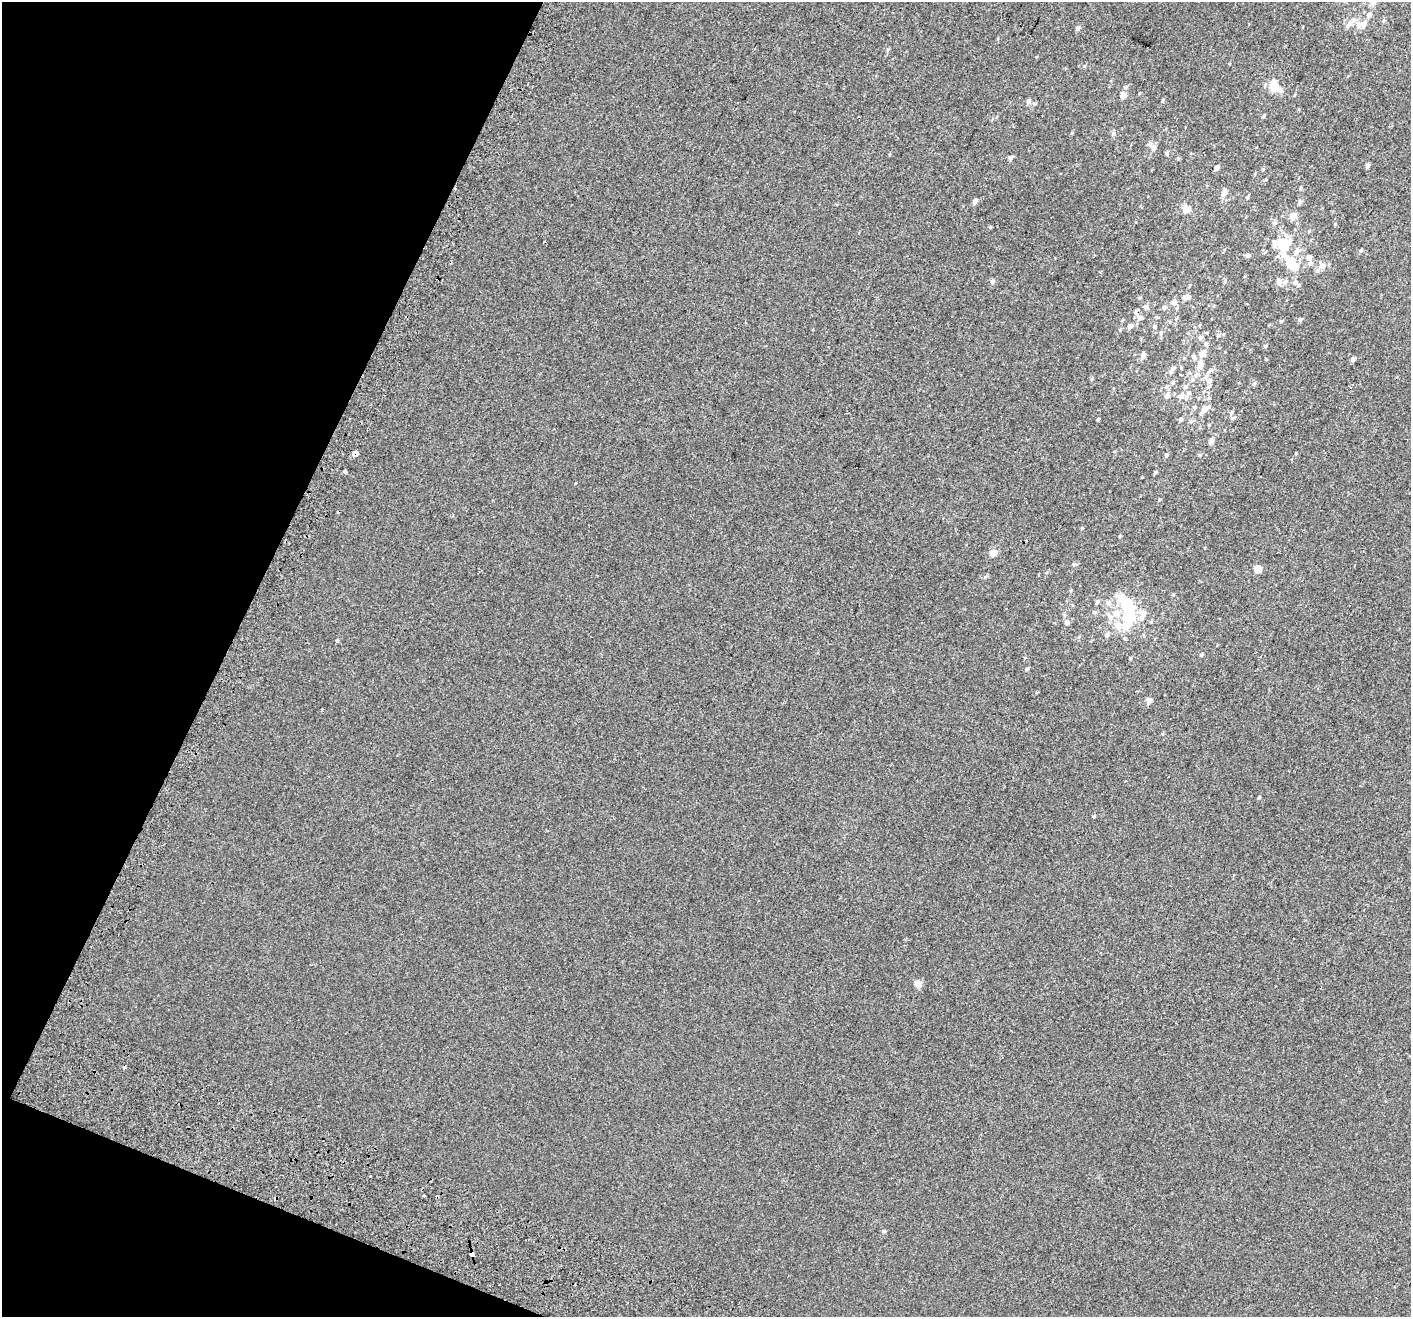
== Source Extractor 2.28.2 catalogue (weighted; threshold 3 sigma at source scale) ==
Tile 9 of 4 x 4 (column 1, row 3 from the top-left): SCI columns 79-1487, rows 1699-3013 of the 5785 x 5965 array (HDU 1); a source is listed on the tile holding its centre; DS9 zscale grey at full resolution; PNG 1413 x 1319 px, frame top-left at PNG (2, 2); no overlay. Shown black and unused: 20% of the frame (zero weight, under 2 of 3 exposures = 6% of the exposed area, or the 3 px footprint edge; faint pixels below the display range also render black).
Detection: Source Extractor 2.28.2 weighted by HDU 2 'WHT'; one run over the whole footprint, this tile lists its part. Background 0.00147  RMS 0.0064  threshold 0.0287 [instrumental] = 3 sigma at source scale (4.5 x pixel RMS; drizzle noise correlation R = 1.50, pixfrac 1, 0.0396/0.0396 arcsec/px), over >= 5 px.
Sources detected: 127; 5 inside a brighter object's white glare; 4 cosmic-ray / hot-pixel residue — not listed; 11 inside a brighter listed object's ellipse — not listed separately; the other 107 listed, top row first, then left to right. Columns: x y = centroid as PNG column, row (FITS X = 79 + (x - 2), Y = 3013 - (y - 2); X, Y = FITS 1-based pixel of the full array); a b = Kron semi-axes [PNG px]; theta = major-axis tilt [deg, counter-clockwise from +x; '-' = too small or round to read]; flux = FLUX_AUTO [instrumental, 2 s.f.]
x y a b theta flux
1372 2 12 8 -73 3.9
1369 15 7 6 - 2.5
1349 24 13 7 53 3.2
1363 25 12 8 84 3.4
1078 28 6 5 - 1.3
1084 66 5 4 - 0.71
1274 86 17 11 -61 9.8
1126 87 5 5 - 0.97
1123 95 5 5 - 4.7
1295 95 5 3 - 0.48
1163 100 5 3 - 0.6
1028 101 6 5 - 1.9
1264 116 6 4 59 0.73
1113 134 6 5 - 1.4
1154 148 7 6 - 2.4
1167 153 5 4 - 0.91
1011 158 5 5 - 1.7
1368 166 4 4 - 1.7
1217 168 5 4 - 2.1
1263 170 5 3 - 0.53
1224 192 11 6 77 3.2
1247 197 4 4 - 0.66
975 202 5 4 - 2.4
1300 202 6 5 - 1.4
1186 209 8 7 - 5.1
1293 216 11 8 61 3.4
1275 223 7 5 28 1.2
990 227 5 4 - 0.64
1282 243 13 11 75 23
1297 251 13 7 56 3.1
1361 251 5 4 - 1
1247 255 5 4 - 1.9
1309 257 8 7 - 2.5
1289 262 14 9 -61 12
1323 266 9 8 - 2.9
992 281 6 5 - 1.6
1225 281 6 3 72 0.65
1279 282 9 6 -83 2.4
1295 283 7 6 - 1.4
1186 297 10 6 9 3
1174 302 7 6 - 2.4
1146 307 7 6 - 1.6
1164 307 6 6 - 1.2
1140 318 9 7 -10 2.3
1300 319 5 5 - 1.1
1130 326 6 5 - 2.1
1154 327 5 5 - 0.73
1120 329 5 3 - 0.56
1218 335 5 4 - 1
1200 337 7 6 - 1.5
1206 344 6 6 - 1.5
1265 346 4 4 - 0.78
1202 353 8 7 - 4.4
1143 356 8 5 78 2.2
1193 357 8 6 -79 1.4
1353 359 5 4 - 2.1
1200 365 13 8 -90 4.4
1173 368 9 5 57 1.8
1209 372 9 5 52 1.7
1196 375 6 4 -90 1.3
1092 378 5 4 - 0.69
1209 381 7 6 - 2.2
1173 383 6 6 - 1.1
1254 384 7 4 62 0.95
1185 387 8 6 46 1.9
1167 395 8 7 - 2.5
1181 396 10 7 24 3.4
1195 407 6 4 -21 0.9
1204 409 17 7 47 4.5
1231 413 6 5 - 1
1232 418 5 5 - 1
1098 419 4 3 - 0.65
1180 420 5 4 - 1.1
1211 441 6 5 - 2.3
355 453 3 3 - 160
1296 453 3 3 - 0.42
1166 455 5 4 - 0.97
1200 455 5 5 - 0.75
345 471 3 3 - 1.9
1156 472 5 4 - 0.68
575 483 3 3 - 2.9
1082 528 4 3 - 0.46
1120 536 4 3 - 0.66
993 553 5 5 - 7.7
1074 564 6 5 - 1
1257 569 5 5 - 9.6
1071 590 5 3 - 0.54
1173 595 5 4 - 0.61
1097 602 6 5 - 1.1
1108 603 8 7 - 2.2
1127 605 19 13 -58 19
1116 613 11 10 - 6.1
1143 613 13 10 75 4.5
1066 622 6 5 - 1.9
1117 626 15 7 -60 4.6
1107 635 7 5 70 1.5
337 640 5 4 - 0.59
1201 655 5 4 - 0.76
1130 658 4 3 - 0.55
1027 669 6 4 41 0.82
1149 700 7 6 - 2.4
1259 797 5 4 - 0.54
1094 816 4 3 - 0.67
918 984 5 5 - 7.1
424 1196 3 3 - 1.6
884 1231 6 4 17 0.68
472 1254 5 4 - 8
Overlapping masked pixels (flux is a lower limit): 2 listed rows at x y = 355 453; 472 1254
Isophote crosses this tile's border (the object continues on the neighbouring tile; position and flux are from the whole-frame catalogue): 1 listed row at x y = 1372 2
Unlisted compact peaks at least as high as the median listed source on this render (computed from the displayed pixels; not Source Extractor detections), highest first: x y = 1281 321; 985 577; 1072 133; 888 49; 1159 500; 1266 359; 1335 224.